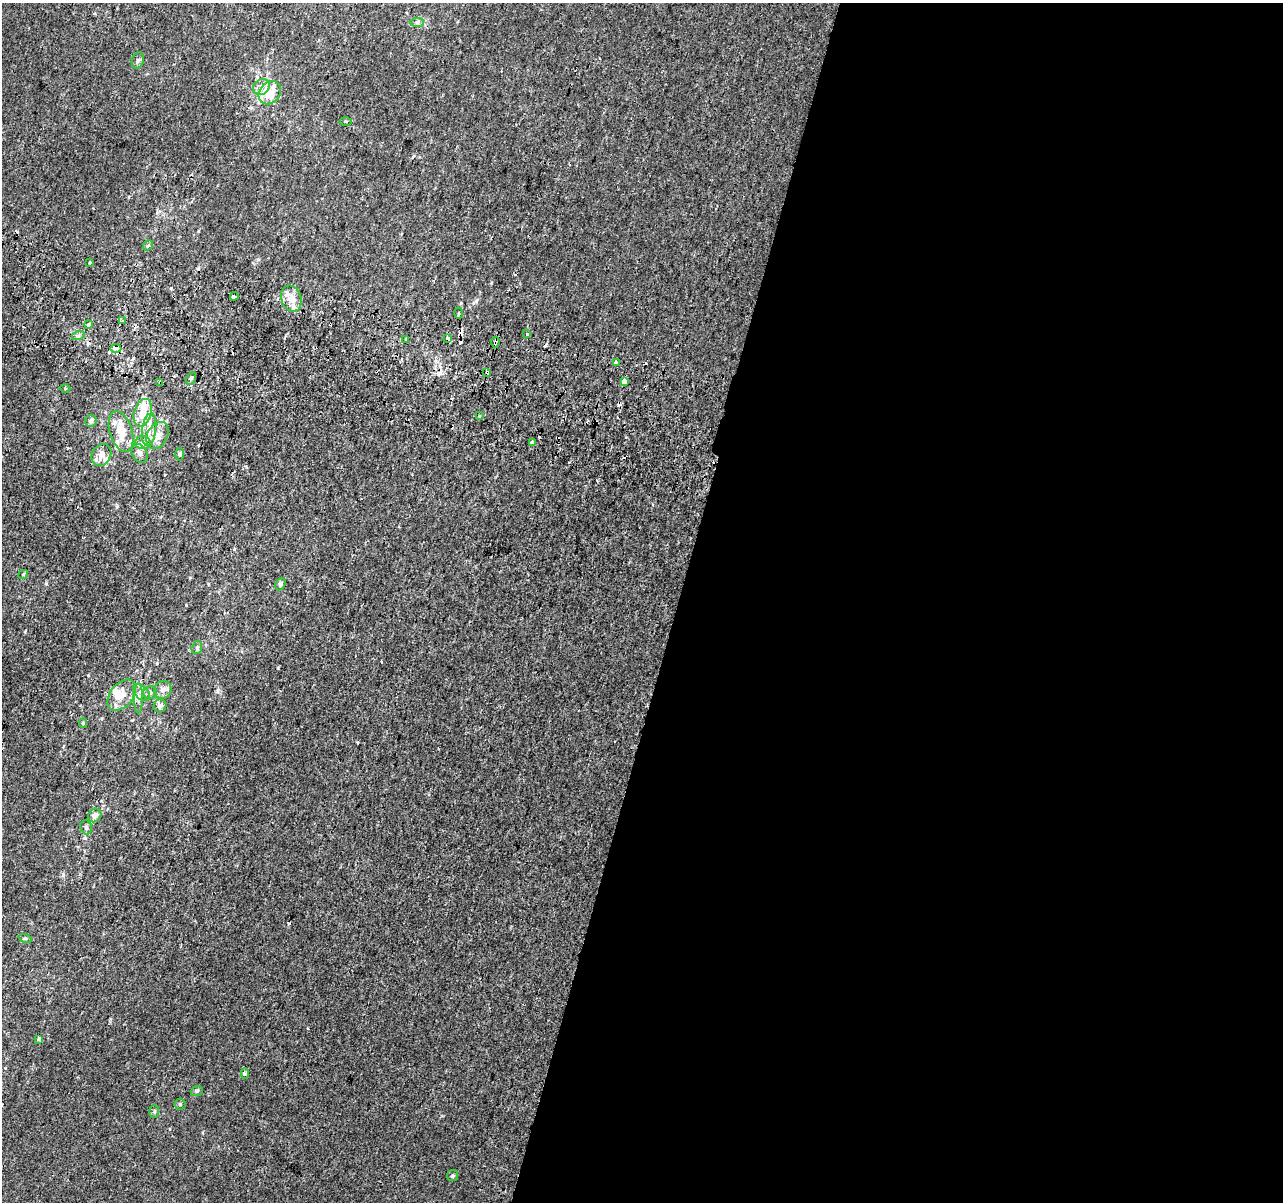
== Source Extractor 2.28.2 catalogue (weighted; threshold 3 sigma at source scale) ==
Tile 12 of 4 x 4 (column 4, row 3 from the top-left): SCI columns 3862-5142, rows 1529-2728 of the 5152 x 5395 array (HDU 1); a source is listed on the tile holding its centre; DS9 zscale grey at full resolution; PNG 1285 x 1204 px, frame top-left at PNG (2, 3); each listed source drawn as its Kron ellipse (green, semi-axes under 4 px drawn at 4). Shown black and unused: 47% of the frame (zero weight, under 2 of 3 exposures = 2% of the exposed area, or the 3 px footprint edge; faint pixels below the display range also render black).
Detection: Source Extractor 2.28.2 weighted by HDU 2 'WHT'; one run over the whole footprint, this tile lists its part. Background 7.68e-04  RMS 0.0028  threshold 0.0128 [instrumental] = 3 sigma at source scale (4.5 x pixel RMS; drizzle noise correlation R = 1.50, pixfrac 1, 0.0396/0.0396 arcsec/px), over >= 5 px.
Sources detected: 78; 12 cosmic-ray / hot-pixel residue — neither listed nor drawn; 12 inside a brighter listed object's ellipse — not listed separately; the other 54 listed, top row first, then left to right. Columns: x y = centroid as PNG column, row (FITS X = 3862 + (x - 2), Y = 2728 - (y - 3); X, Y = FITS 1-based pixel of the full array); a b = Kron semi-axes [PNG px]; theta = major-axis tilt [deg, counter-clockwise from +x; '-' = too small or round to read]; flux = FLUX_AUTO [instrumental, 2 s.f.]
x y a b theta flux
417 22 7 4 1 0.59
138 60 8 6 73 0.65
261 87 9 7 37 1.4
270 93 13 10 49 6.7
346 122 6 3 1 0.4
148 245 6 4 50 0.42
89 262 3 3 - 2.3
234 296 4 3 - 8.1
291 298 13 10 -71 2.8
458 313 5 3 - 0.32
123 320 3 3 - 7
88 324 4 3 - 3.2
527 334 3 3 - 2.2
78 336 6 4 17 0.53
448 338 3 3 - 4.8
406 339 3 3 - 1.6
495 342 5 3 - 2
116 348 5 3 - 4.3
616 362 3 3 - 0.96
487 372 4 3 - 3.4
191 378 6 4 61 0.56
624 381 4 3 - 66
160 383 3 3 - 3.2
65 389 5 3 - 0.25
143 413 14 8 73 3.6
480 416 3 3 - 0.31
91 421 6 5 - 0.94
149 430 16 7 83 2.6
121 432 21 11 -73 5.1
157 435 14 10 62 2.8
143 443 8 6 3 1
532 443 4 3 - 4.3
140 453 10 7 -59 1.2
179 454 6 4 90 0.42
101 455 11 9 58 2.1
23 574 5 4 - 0.28
281 584 6 5 - 0.75
197 648 6 5 - 0.5
163 690 9 8 - 1.5
142 693 10 6 -44 1.2
150 693 7 6 - 0.87
122 695 18 11 51 3.9
138 698 15 4 89 1.2
160 706 6 6 - 1.3
83 723 5 4 - 0.43
95 815 7 6 - 1.6
86 827 7 5 -73 0.71
25 938 7 4 -18 0.44
39 1039 3 3 - 0.77
245 1074 5 4 - 0.56
197 1091 6 5 - 0.45
180 1104 5 5 - 0.45
154 1112 6 5 - 0.47
452 1176 5 5 - 0.49
Overlapping masked pixels (flux is a lower limit): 5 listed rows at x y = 234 296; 495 342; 116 348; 487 372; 160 383
Unlisted compact peaks at least as high as the median listed source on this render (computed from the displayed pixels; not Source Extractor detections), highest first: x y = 171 288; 63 875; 88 675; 46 583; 198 231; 476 301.